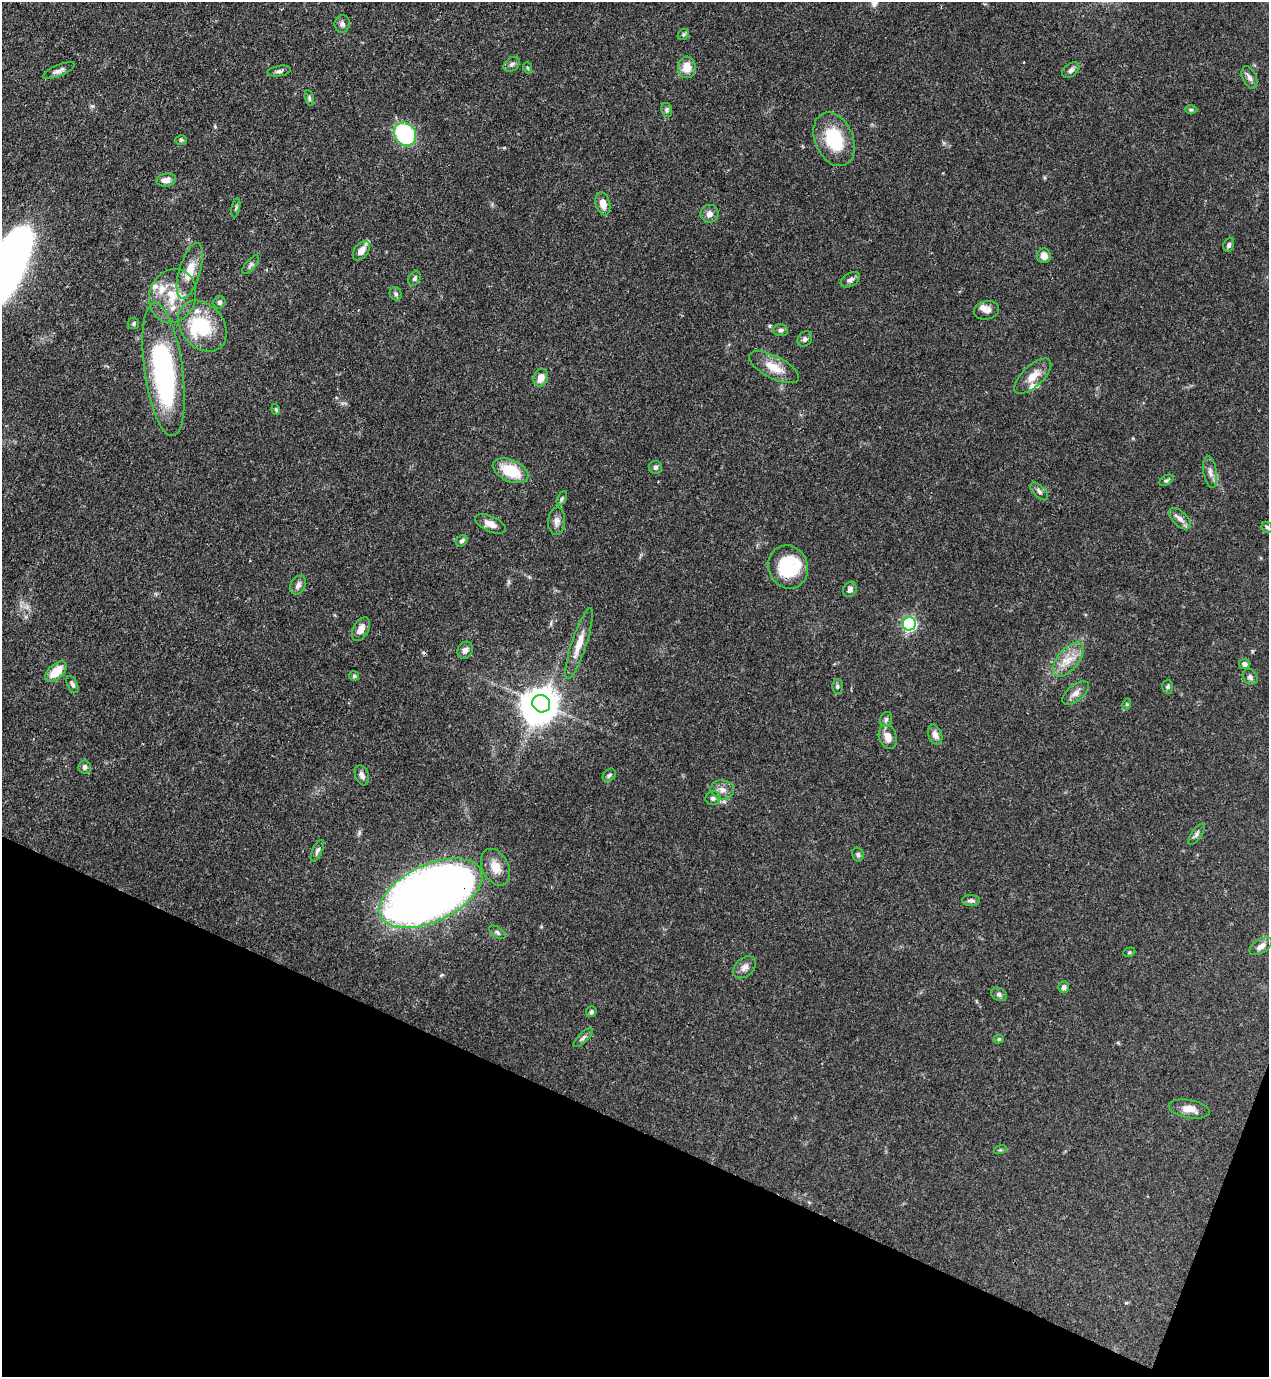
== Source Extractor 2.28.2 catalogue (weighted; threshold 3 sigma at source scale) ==
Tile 15 of 4 x 4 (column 3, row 4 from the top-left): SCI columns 2759-4025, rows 41-1415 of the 5645 x 5583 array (HDU 1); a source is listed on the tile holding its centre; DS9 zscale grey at full resolution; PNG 1271 x 1379 px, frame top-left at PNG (2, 2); each listed source drawn as its Kron ellipse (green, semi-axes under 4 px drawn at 4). Shown black and unused: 19% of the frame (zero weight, under 3 of 4 exposures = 7% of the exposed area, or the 3 px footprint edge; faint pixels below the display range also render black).
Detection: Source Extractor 2.28.2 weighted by HDU 2 'WHT'; one run over the whole footprint, this tile lists its part. Background 0.0728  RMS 0.0036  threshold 0.0162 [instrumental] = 3 sigma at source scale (4.5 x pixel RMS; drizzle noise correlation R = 1.50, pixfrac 1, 0.05/0.05 arcsec/px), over >= 5 px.
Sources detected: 104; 2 inside a brighter object's white glare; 1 cosmic-ray / hot-pixel residue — neither listed nor drawn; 8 inside a brighter listed object's ellipse — not listed separately; the other 93 listed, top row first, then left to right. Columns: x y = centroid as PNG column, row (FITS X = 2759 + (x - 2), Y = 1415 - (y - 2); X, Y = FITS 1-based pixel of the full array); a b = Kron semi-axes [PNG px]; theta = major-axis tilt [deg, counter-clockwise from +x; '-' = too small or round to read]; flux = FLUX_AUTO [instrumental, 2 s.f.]
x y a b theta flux
342 24 9 7 81 1.3
683 35 6 5 - 0.54
512 64 9 6 36 1.1
687 67 11 9 85 5.3
528 68 5 3 - 0.36
1071 70 10 6 38 1.3
59 71 17 5 23 1.6
279 71 12 5 9 1.2
1249 78 12 7 -66 1.6
309 98 8 4 -77 0.58
1191 109 6 4 0 0.57
667 110 7 5 -81 0.78
405 134 12 10 -55 37
834 139 28 19 -67 17
181 140 6 5 - 0.58
166 180 10 6 9 2.8
603 204 12 7 -75 3.8
236 208 10 3 79 0.55
709 214 9 9 - 1.9
1229 245 7 5 68 1
361 251 11 7 53 2.8
1044 256 7 7 - 3.2
251 265 11 5 50 1
190 271 29 10 73 7
414 278 8 5 57 0.83
850 280 10 6 31 1.3
396 294 7 5 -64 0.89
173 296 27 23 73 13
219 302 6 6 - 0.96
986 310 13 9 12 2
134 323 6 5 - 0.61
202 326 28 21 -50 19
780 330 7 6 - 1
805 339 8 6 48 1.1
774 367 27 11 -27 6.6
163 369 67 19 -82 78
1033 376 23 10 43 4.7
541 378 9 7 69 3.3
276 409 5 4 - 0.52
655 467 6 6 - 0.89
511 471 19 10 -23 12
1210 472 16 6 -80 2
1166 480 8 5 35 0.7
1039 491 11 5 -45 1.1
562 498 8 4 63 0.62
1180 519 13 7 -44 2.1
557 521 14 8 86 2.1
490 524 17 7 -25 3
1267 527 6 5 - 0.56
462 541 6 5 - 0.96
788 567 22 19 -68 20
298 585 10 7 64 1.6
850 589 8 6 65 1.3
909 624 7 6 - 66
361 629 13 7 62 3.2
579 644 37 7 72 5.8
465 650 9 7 59 1.7
1068 660 20 10 50 5.7
1244 664 5 5 - 1.1
56 672 13 7 42 8
354 676 5 5 - 0.58
1250 677 8 6 -55 1.1
73 685 9 5 -62 0.88
837 686 7 5 90 0.73
1168 687 7 5 89 0.66
1076 693 16 8 39 2.3
541 704 9 8 - 590
1127 704 6 3 73 0.44
886 719 7 5 74 0.88
935 735 10 6 -70 1.8
888 737 12 9 -73 3.6
85 767 6 6 - 1.3
362 775 10 6 -70 1.6
609 775 7 5 44 0.77
722 790 12 9 -10 2.5
713 798 7 7 - 1.3
1196 834 12 5 55 1.1
317 851 12 4 66 1
858 855 7 6 - 0.74
495 867 19 13 -64 5.1
431 893 55 28 25 420
971 900 9 5 1 1
497 932 9 5 -33 0.8
1261 946 12 7 32 2
1129 952 6 4 21 0.49
745 967 13 9 41 2.1
1064 987 5 5 - 1.3
999 994 8 6 -25 1.1
591 1012 5 5 - 0.89
583 1038 12 5 45 1.1
999 1039 5 4 - 0.58
1189 1109 21 9 -10 3.7
1000 1150 6 4 17 0.53
Overlapping masked pixels (flux is a lower limit): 1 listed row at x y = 431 893